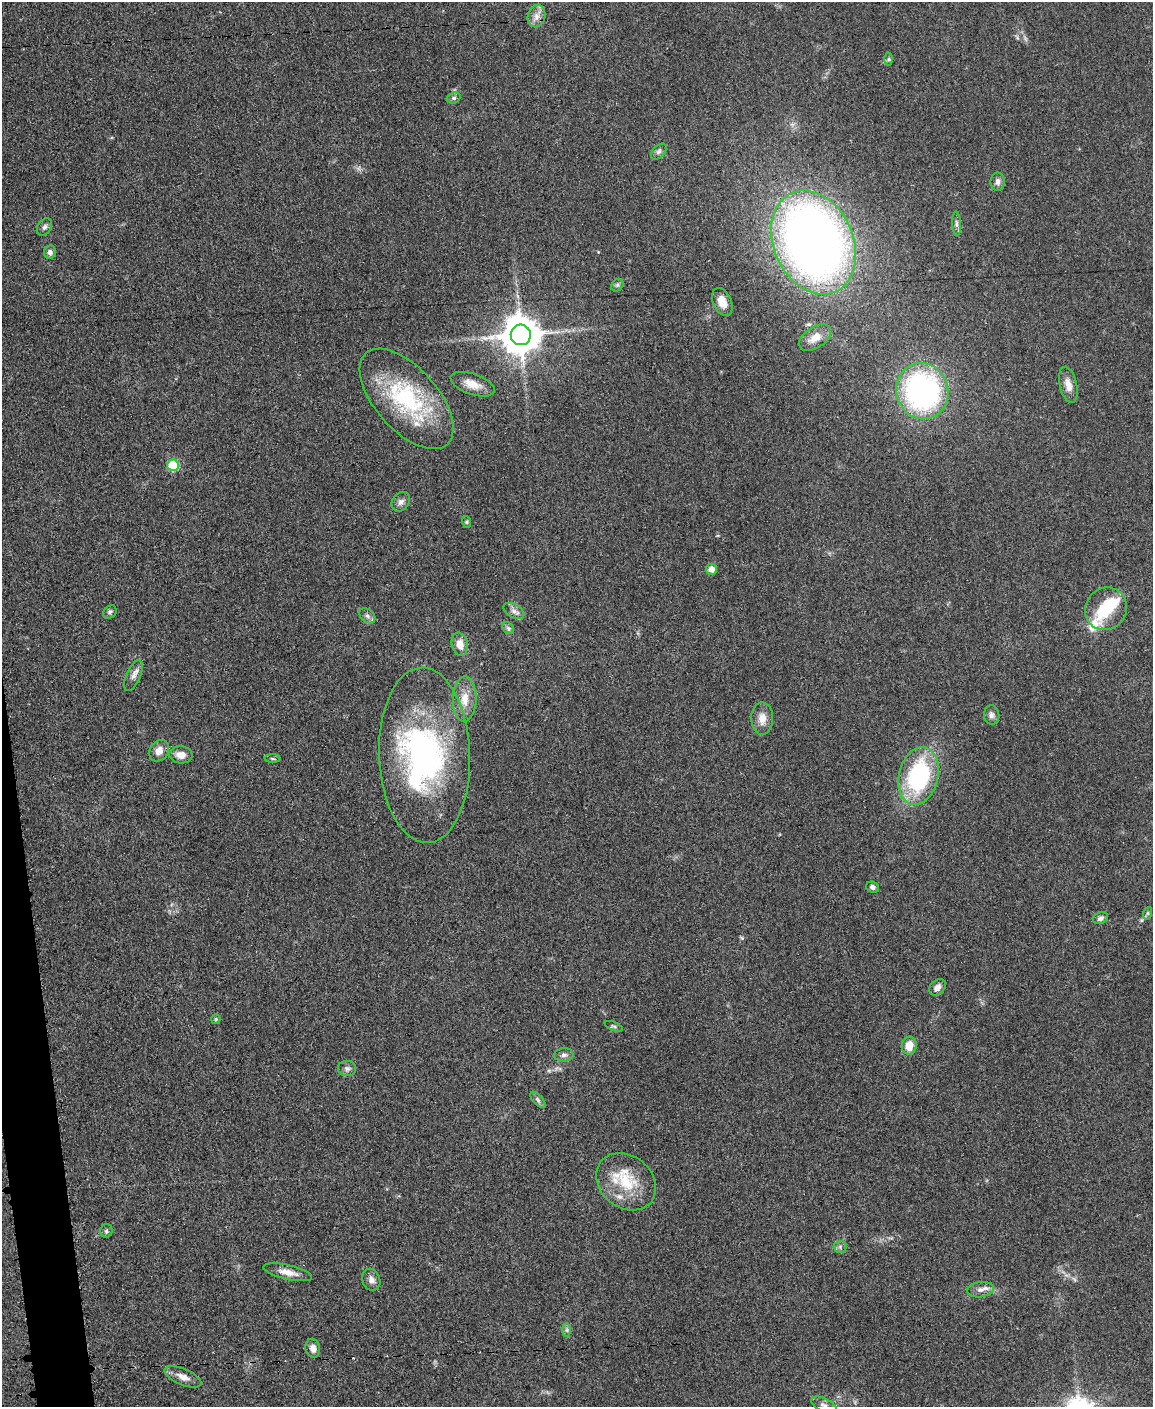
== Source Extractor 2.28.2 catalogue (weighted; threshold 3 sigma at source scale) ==
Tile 7 of 4 x 3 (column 3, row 2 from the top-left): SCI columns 2305-3455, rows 1650-3054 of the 4612 x 4594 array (HDU 1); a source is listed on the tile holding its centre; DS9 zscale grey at full resolution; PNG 1155 x 1409 px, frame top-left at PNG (2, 2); each listed source drawn as its Kron ellipse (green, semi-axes under 4 px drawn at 4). Shown black and unused: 2% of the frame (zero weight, under 3 of 5 exposures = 1% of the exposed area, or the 3 px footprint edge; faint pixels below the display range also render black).
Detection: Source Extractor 2.28.2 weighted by HDU 2 'WHT'; one run over the whole footprint, this tile lists its part. Background 0.0654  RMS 0.0062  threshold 0.0279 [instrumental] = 3 sigma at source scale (4.5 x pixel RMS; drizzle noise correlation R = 1.50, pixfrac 1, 0.05/0.05 arcsec/px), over >= 5 px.
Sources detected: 63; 2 inside a brighter object's white glare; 1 cosmic-ray / hot-pixel residue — neither listed nor drawn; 4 inside a brighter listed object's ellipse — not listed separately; the other 56 listed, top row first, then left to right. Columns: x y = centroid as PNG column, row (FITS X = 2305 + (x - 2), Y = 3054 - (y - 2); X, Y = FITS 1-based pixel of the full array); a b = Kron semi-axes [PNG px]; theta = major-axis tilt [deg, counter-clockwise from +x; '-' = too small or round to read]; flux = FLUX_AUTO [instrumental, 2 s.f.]
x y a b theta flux
536 16 11 9 78 4.4
889 59 6 4 89 1
454 98 7 5 20 1.3
659 152 9 5 45 1.9
998 182 9 7 90 2.6
956 224 12 4 -87 1.9
44 227 9 6 57 2
814 242 54 39 -66 540
50 252 7 6 - 2.7
617 285 7 5 46 1.4
722 302 15 9 -66 6.5
521 335 10 10 - 1800
815 338 18 10 34 7.4
473 384 23 10 -19 8.2
1068 385 18 8 -77 5.8
922 391 28 26 -71 150
407 399 61 31 -48 71
173 465 6 5 - 38
401 502 10 8 51 2.8
467 522 6 4 -71 0.81
712 569 5 5 - 4.8
1106 609 22 20 48 22
514 611 11 6 -31 2.7
110 612 7 6 - 1.4
367 616 9 6 -41 2.1
508 628 6 5 - 1.4
460 644 12 8 -77 6.6
133 676 16 7 67 3.4
465 699 22 12 88 9.6
992 715 9 7 -86 2.5
762 718 16 11 -89 6.6
159 751 11 9 56 5.3
181 755 11 8 -5 5.4
425 755 88 45 -88 170
272 758 8 4 -2 1
919 776 29 19 76 76
873 887 7 5 -26 2.1
1148 913 6 4 71 0.84
1101 918 8 5 22 1.8
937 987 9 7 44 3.5
216 1019 5 4 - 0.67
614 1026 9 3 -22 1.1
909 1046 9 7 80 8.1
564 1055 9 6 3 2.1
347 1069 9 7 -2 2.2
538 1100 10 5 -47 1.6
626 1182 32 26 -39 27
106 1231 7 6 - 1.3
840 1247 6 6 - 1.5
288 1272 25 7 -13 6.4
371 1280 11 8 -73 3.9
980 1290 13 7 7 3.7
567 1330 7 4 -90 1.3
313 1348 9 7 -79 4
183 1377 19 8 -23 5.6
824 1405 14 6 -26 3.2
Isophote crosses this tile's border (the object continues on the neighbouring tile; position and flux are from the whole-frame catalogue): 1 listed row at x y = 824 1405